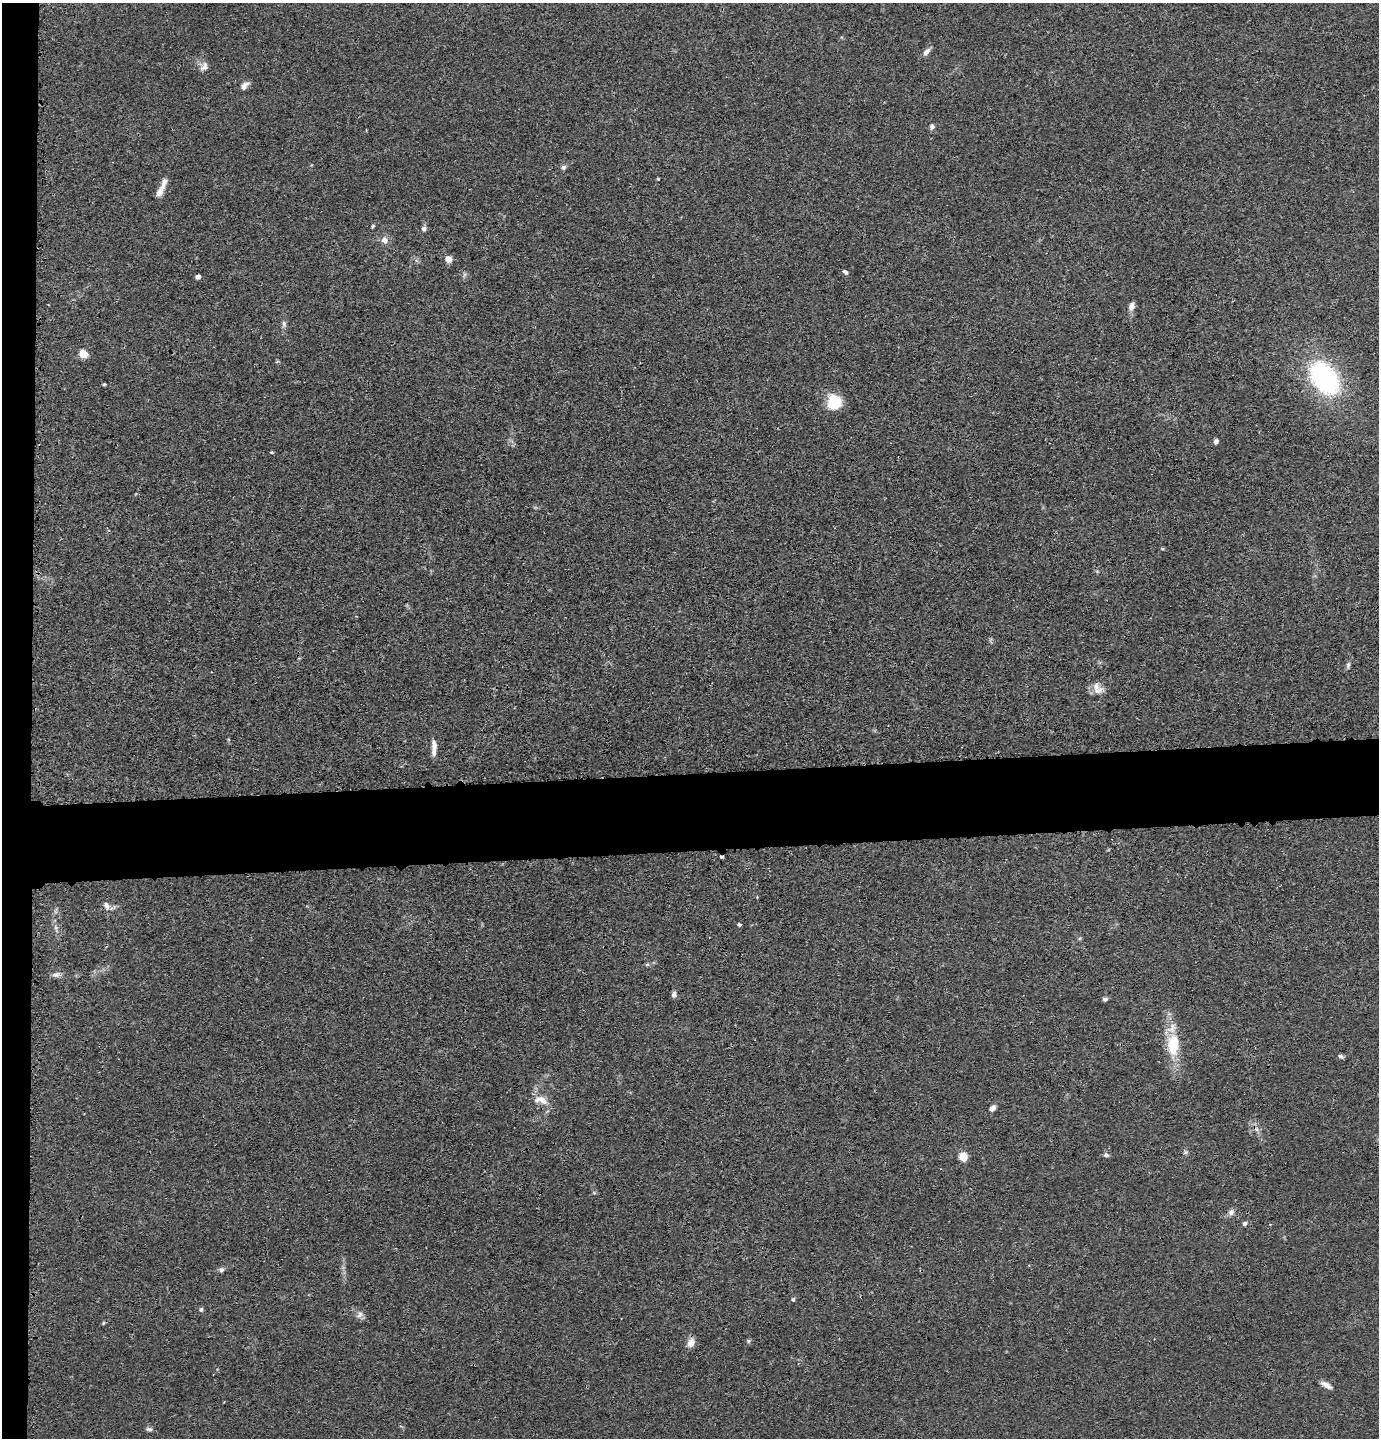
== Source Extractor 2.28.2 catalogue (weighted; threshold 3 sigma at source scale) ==
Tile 4 of 3 x 3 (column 1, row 2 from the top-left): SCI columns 98-1474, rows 1459-2894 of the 4327 x 4353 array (HDU 1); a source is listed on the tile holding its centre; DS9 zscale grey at full resolution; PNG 1381 x 1440 px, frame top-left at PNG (2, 3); no overlay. Shown black and unused: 8% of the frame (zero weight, under 3 of 4 exposures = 3% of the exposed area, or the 3 px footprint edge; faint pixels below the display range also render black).
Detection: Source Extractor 2.28.2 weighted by HDU 2 'WHT'; one run over the whole footprint, this tile lists its part. Background 0.0142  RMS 0.0028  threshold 0.0124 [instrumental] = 3 sigma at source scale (4.5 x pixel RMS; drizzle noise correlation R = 1.50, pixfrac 1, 0.05/0.05 arcsec/px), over >= 5 px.
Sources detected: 50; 1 cosmic-ray / hot-pixel residue — not listed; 1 inside a brighter listed object's ellipse — not listed separately; the other 48 listed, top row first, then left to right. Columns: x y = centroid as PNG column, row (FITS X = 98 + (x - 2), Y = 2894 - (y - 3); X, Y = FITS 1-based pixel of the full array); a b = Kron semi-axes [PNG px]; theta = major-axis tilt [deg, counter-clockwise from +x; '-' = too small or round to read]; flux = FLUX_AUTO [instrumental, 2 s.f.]
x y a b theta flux
926 52 10 6 48 1.2
204 67 13 8 60 1.4
244 86 11 6 49 1.4
932 126 7 6 - 0.74
563 167 6 6 - 0.74
658 179 4 3 - 0.22
160 191 21 7 61 2.7
373 226 5 4 - 0.33
424 229 6 6 - 0.87
384 240 9 8 - 1.5
448 259 7 7 - 2
845 272 7 5 -34 0.61
198 276 4 4 - 1.3
1131 307 9 7 81 1.6
284 323 8 6 -88 0.75
83 354 11 9 -25 2.4
1324 378 34 22 -52 41
104 384 4 4 - 0.32
834 402 16 14 -85 8
1216 441 6 5 - 0.8
272 452 5 3 - 0.29
1348 665 8 5 75 0.64
1098 691 16 8 21 2
434 748 20 5 89 2
721 857 3 3 - 1.1
757 897 3 3 - 0.28
107 906 11 7 -71 1.3
739 925 4 3 - 1.1
647 965 6 4 1 0.41
57 975 11 7 2 1.1
674 994 7 5 76 0.99
1105 999 6 5 - 0.67
1173 1045 31 16 88 9.3
1341 1056 7 5 -17 0.61
541 1100 20 10 -14 3
992 1108 8 6 44 1.2
1106 1155 7 5 -26 0.71
963 1157 6 5 - 6.3
1231 1212 9 7 54 1.1
1245 1223 6 5 - 0.65
221 1270 7 6 - 0.74
793 1299 5 5 - 0.41
201 1309 6 5 - 0.49
360 1315 10 7 53 1.1
103 1323 6 3 70 0.3
691 1343 12 9 63 1.9
1326 1385 15 6 -31 1.5
149 1429 9 5 -8 0.66
Overlapping masked pixels (flux is a lower limit): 1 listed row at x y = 721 857